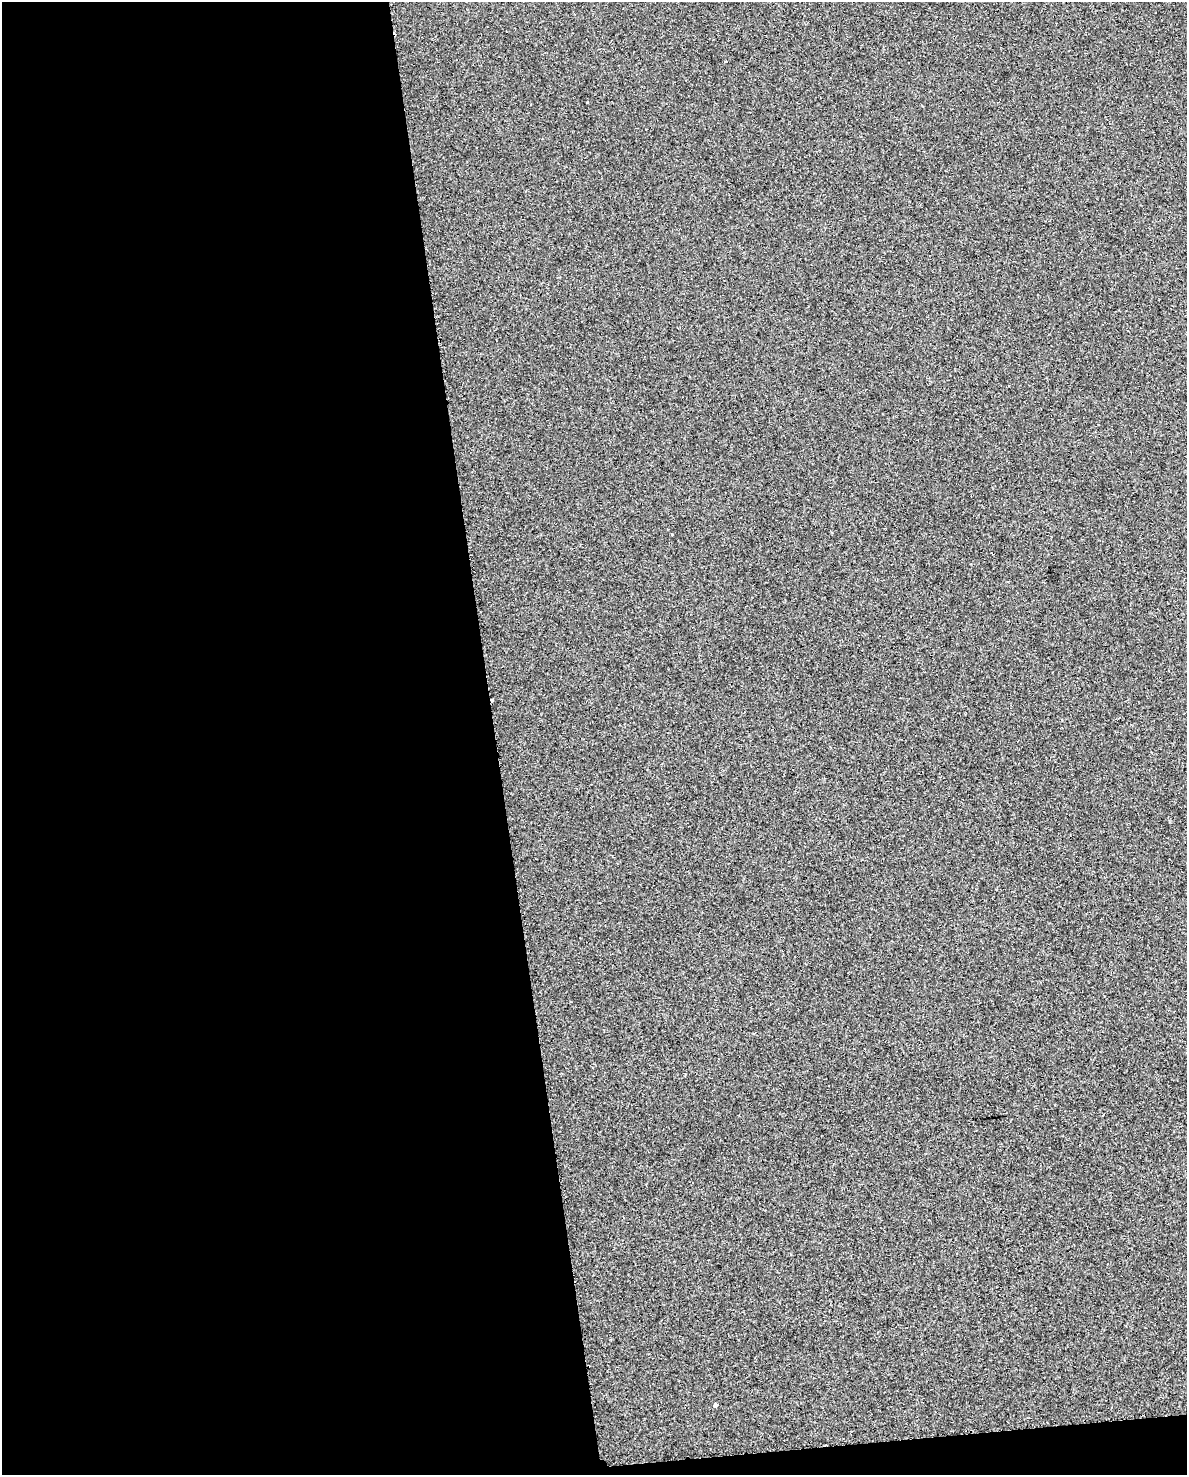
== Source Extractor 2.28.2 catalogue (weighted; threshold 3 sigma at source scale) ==
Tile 9 of 4 x 3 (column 1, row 3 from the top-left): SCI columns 4-1188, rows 23-1495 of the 4747 x 4509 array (HDU 1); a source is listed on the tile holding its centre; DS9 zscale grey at full resolution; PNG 1189 x 1477 px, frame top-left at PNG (2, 2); no overlay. Shown black and unused: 43% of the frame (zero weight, under 2 of 3 exposures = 1% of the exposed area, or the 3 px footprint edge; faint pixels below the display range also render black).
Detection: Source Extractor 2.28.2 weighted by HDU 2 'WHT'; one run over the whole footprint, this tile lists its part. Background -2.45e-04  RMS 0.0049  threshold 0.0221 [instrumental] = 3 sigma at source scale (4.5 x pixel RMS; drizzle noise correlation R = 1.50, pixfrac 1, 0.0396/0.0396 arcsec/px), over >= 5 px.
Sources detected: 4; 1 cosmic-ray / hot-pixel residue — not listed; the other 3 listed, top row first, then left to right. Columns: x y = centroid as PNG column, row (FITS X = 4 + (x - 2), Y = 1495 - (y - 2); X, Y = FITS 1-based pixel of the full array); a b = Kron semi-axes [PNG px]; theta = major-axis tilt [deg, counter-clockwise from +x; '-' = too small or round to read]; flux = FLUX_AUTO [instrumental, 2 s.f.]
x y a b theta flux
725 61 4 2 - 0.52
587 103 3 2 - 0.56
715 1405 4 4 - 6.7